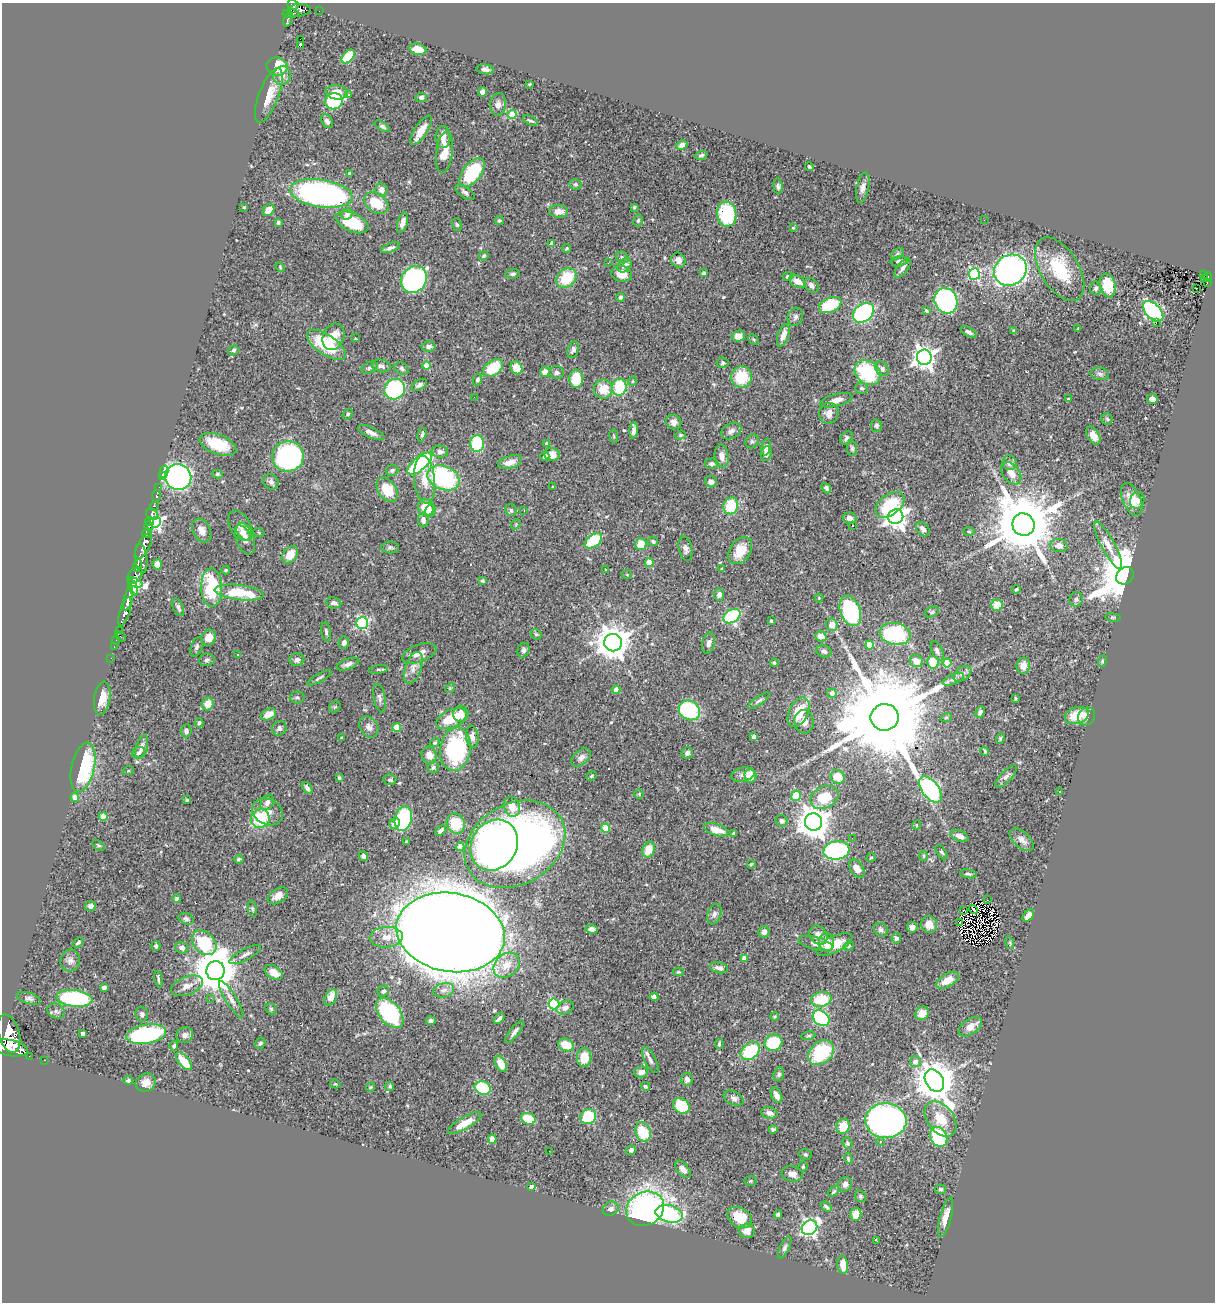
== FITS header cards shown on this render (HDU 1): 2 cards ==
NAXIS1  =                 1213
NAXIS2  =                 1300

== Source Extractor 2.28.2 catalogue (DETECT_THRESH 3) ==
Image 1213 x 1300 px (HDU 1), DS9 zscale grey, 1 PNG px = 1 image px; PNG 1217 x 1304 px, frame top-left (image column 1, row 1300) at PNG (2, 3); each listed source drawn as its Kron ellipse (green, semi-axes under 4 px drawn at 4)
Background 0.742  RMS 0.032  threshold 0.096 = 3 sigma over >= 5 px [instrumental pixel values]
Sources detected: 529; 2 with non-positive FLUX_AUTO (blend fragments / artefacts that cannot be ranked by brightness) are neither listed nor drawn; of the other 527, the 500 brightest by FLUX_AUTO listed and drawn (27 fainter detections omitted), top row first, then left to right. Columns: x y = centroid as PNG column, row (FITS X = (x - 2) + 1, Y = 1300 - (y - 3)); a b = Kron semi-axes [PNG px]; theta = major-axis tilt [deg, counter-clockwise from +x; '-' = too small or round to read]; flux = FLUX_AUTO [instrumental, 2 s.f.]
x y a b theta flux
293 5 6 4 -18 460
299 10 12 6 7 510
319 11 2 2 - 3.6
291 14 8 3 0 200
288 19 8 3 72 120
300 39 2 2 - 560
300 46 3 3 - 16
418 49 8 5 -11 21
348 57 8 5 46 74
277 67 10 9 - 61
485 69 9 5 -7 8
282 76 9 8 - 14
529 84 3 2 - 2.4
337 92 11 7 -7 24
483 92 5 4 - 12
349 94 3 3 - 2.2
269 95 29 10 69 37
421 97 6 4 9 7.2
334 101 9 8 - 180
498 104 11 8 85 12
512 115 4 4 - 77
327 121 7 5 -58 7.8
530 121 8 3 -25 4
382 126 8 4 -30 4.6
421 130 17 6 57 27
443 137 11 7 -89 19
682 145 5 4 - 8.5
444 152 21 8 83 45
701 155 6 4 19 4.2
809 167 4 3 - 3.6
349 173 4 3 - 2.6
472 173 17 9 53 160
576 184 6 5 - 3.6
778 186 8 4 -84 4.8
863 188 15 6 78 11
381 189 6 6 - 11
465 192 11 5 -33 6.5
321 193 31 14 -9 620
376 203 13 9 -36 59
244 207 3 2 - 2.2
634 207 3 3 - 2.8
269 210 6 5 - 20
559 211 9 6 -5 18
347 214 6 5 - 8.4
727 214 12 10 -83 140
499 220 4 4 - 3.6
984 220 2 2 - 3.2
638 221 6 4 75 3.4
278 222 4 3 - 3.5
352 222 17 9 -23 100
403 222 10 5 73 15
457 225 6 5 - 3.3
793 228 3 3 - 1.8
552 243 4 3 - 7.3
390 248 10 4 20 7.4
567 248 4 3 - 2.7
897 254 7 4 37 3.6
484 256 5 4 - 3.1
622 257 6 5 - 4.9
678 260 8 7 - 12
899 261 8 5 8 6.6
608 263 3 2 - 3.5
624 265 8 6 44 12
280 267 5 3 - 2
903 268 11 5 54 8.3
1060 269 35 19 -59 95
1010 270 17 15 34 720
704 273 4 3 - 7.2
513 274 7 4 7 5.2
622 274 10 8 -11 27
974 274 6 5 - 260
1203 274 3 2 - 9.3
788 277 5 4 - 6.2
1208 277 5 3 - 29
566 278 11 8 44 74
1205 278 3 2 - 6.6
414 280 14 12 55 500
797 281 9 5 -27 18
1207 282 3 2 - 2.3
811 285 8 6 -43 9.7
1108 285 12 8 -78 66
1096 288 7 5 -80 5.4
1196 288 3 2 - 3.7
620 297 4 4 - 4.3
946 301 13 11 -62 430
830 305 12 7 24 84
926 311 4 2 - 2.6
1153 311 12 7 -45 330
863 313 12 8 38 300
795 317 9 7 67 6.9
1156 322 3 2 - 3.6
1078 328 3 2 - 1.9
1013 331 3 2 - 2
969 332 9 4 -29 6.4
783 335 11 5 73 19
738 336 7 5 25 19
333 337 13 10 68 34
355 337 3 2 - 3.7
753 339 6 3 -45 2.5
326 345 22 10 -34 110
429 346 7 5 8 6.7
234 350 5 4 - 4
573 350 8 5 69 7
924 357 7 7 - 1500
722 363 6 5 - 3.7
381 366 10 6 -11 7.6
427 366 4 4 - 44
370 368 8 5 25 5.6
493 368 11 7 35 84
516 368 7 5 -61 37
402 369 7 5 -35 4.9
882 369 8 5 -48 6.8
545 372 5 4 - 19
868 372 14 11 -39 150
557 373 7 6 - 5.7
1100 374 9 6 -10 7.2
741 377 10 10 - 76
576 379 9 7 88 73
477 380 6 4 63 4.4
633 381 5 3 - 2.1
419 385 8 5 31 6.7
619 387 8 7 - 100
862 388 6 6 - 4.9
395 389 10 10 - 210
603 389 9 9 - 45
474 397 2 2 - 1.9
1068 399 3 3 - 2.1
1152 399 5 5 - 14
836 400 17 6 14 21
829 413 10 9 - 15
348 414 6 4 50 4
1107 419 6 5 - 3.4
674 422 8 7 - 10
876 426 6 5 - 4.7
634 430 8 4 85 9
731 431 11 7 28 9.9
371 433 14 5 -24 12
422 435 7 4 75 4.8
680 435 5 4 - 2.9
614 436 7 3 -82 2.4
1093 436 10 6 -59 19
847 438 7 5 50 5.7
752 441 7 6 - 5
477 443 8 6 88 130
547 443 4 3 - 4.4
218 444 19 9 -21 67
766 447 8 4 79 7.5
852 448 8 5 -83 4.5
440 452 8 6 -5 8.9
552 454 8 6 -6 22
766 454 7 5 78 8.3
288 456 15 15 - 410
545 456 5 3 - 4.6
722 456 11 7 -84 14
510 462 12 6 17 19
1009 463 7 7 - 13
420 464 15 6 41 190
711 464 7 5 1 6
392 470 6 5 - 4.8
164 472 6 4 73 23
1011 473 13 8 -53 21
217 474 5 4 - 3.6
162 476 3 2 - 11
178 477 13 13 - 730
443 478 16 12 -23 270
425 480 24 10 -84 36
271 482 8 7 - 7.9
711 482 6 5 - 11
159 487 2 2 - 11
553 487 3 3 - 2.3
826 488 6 4 -51 6.8
387 490 13 8 -56 57
156 496 6 3 85 81
1132 500 17 9 -66 32
1137 500 8 7 - 14
890 505 16 10 37 110
154 506 5 3 - 210
731 506 8 7 - 73
426 507 8 8 - 43
511 510 6 5 - 4.2
430 511 6 5 - 8.5
524 511 3 2 - 3.5
152 514 6 5 - 300
896 517 7 7 - 1600
850 518 7 5 -11 9.1
423 520 7 5 -82 9.5
150 522 4 3 - 500
155 522 5 5 - 490
516 524 6 4 48 2.7
853 525 3 2 - 2.1
1023 525 11 11 - 20000
149 526 5 4 - 930
240 526 16 10 -61 14
923 529 8 5 -49 11
202 530 12 9 -61 17
969 532 5 3 - 2.5
147 533 5 4 - 610
243 533 10 5 -45 9.2
259 533 5 3 - 2.2
245 539 16 9 -71 21
593 541 10 6 38 100
653 542 5 4 - 3.7
641 544 6 5 - 40
1059 545 8 6 -6 16
1108 545 27 6 -62 24
144 546 14 6 62 2700
390 547 9 6 0 5.1
685 549 12 6 -78 9.6
740 551 15 10 54 43
290 555 10 6 54 27
141 558 15 6 -83 870
649 562 4 4 - 50
157 564 5 5 - 15
137 565 6 3 72 350
722 569 4 3 - 2.6
226 570 4 3 - 2.7
606 570 3 2 - 1.8
627 575 5 3 - 1.8
135 576 9 6 48 660
1125 576 9 7 44 13000
482 581 4 3 - 3.4
135 583 8 4 -23 660
133 588 8 4 -71 560
212 588 19 10 -88 140
1016 589 4 3 - 2.9
239 593 24 7 -7 91
719 594 6 5 - 8.8
819 598 4 4 - 1.8
128 599 12 4 76 1500
1076 599 7 6 - 6.4
334 603 7 5 -8 7.7
997 605 6 5 - 42
178 607 9 5 -65 6.1
850 611 16 10 -69 210
125 612 15 5 72 1300
932 612 8 5 23 3.7
732 616 9 6 29 230
1113 617 8 4 -8 2.7
771 621 3 3 - 3
362 623 6 6 - 280
832 625 6 6 - 16
120 630 3 2 - 23
326 632 10 4 -82 5.4
536 634 6 4 -42 2.8
895 634 15 11 -10 190
120 636 6 2 -45 74
821 636 5 5 - 22
209 638 8 7 - 19
116 640 4 2 - 16
344 642 6 5 - 7.6
613 643 9 8 - 4600
709 643 11 6 77 11
870 645 4 4 - 42
114 646 4 3 - 20
197 647 10 5 69 5.7
523 650 7 5 67 5.8
824 651 8 6 -23 5.8
937 651 10 5 -66 6
419 653 18 8 19 19
237 655 3 3 - 5
111 658 2 2 - 9.5
207 660 8 6 8 5.4
297 660 7 6 - 7.9
916 661 7 6 - 16
1102 661 6 3 71 3.3
933 662 6 6 - 39
774 663 4 4 - 4
947 663 4 4 - 59
348 664 12 5 19 8.6
1023 666 8 6 82 18
413 668 17 8 70 16
378 669 10 3 9 3.8
962 674 10 6 37 7.5
319 678 14 3 29 4.6
953 679 11 5 23 7
450 688 5 4 - 2.8
616 690 4 4 - 25
832 693 5 4 - 10
297 697 7 6 - 5
102 698 17 8 82 24
379 698 14 5 -80 8.3
1016 698 3 3 - 2.6
759 701 13 4 35 6.1
208 704 6 5 - 31
335 707 6 5 - 2.9
689 710 11 9 -32 170
799 712 16 9 63 52
980 712 6 4 68 5
268 714 8 5 26 24
461 714 8 7 - 23
1077 716 12 8 18 47
1087 716 9 8 - 13
885 717 14 13 - 64000
946 718 5 3 - 2.2
451 719 16 9 24 54
804 722 12 9 -82 16
199 723 4 4 - 4.6
369 727 11 8 -53 11
397 727 4 4 - 62
279 728 8 6 54 7.1
186 731 7 5 85 7.9
472 737 11 6 -84 12
754 737 4 4 - 14
342 738 3 3 - 2.7
1000 738 5 4 - 2.8
435 743 5 4 - 3.2
141 747 12 6 72 13
455 749 22 15 82 250
985 751 4 3 - 2.7
139 753 6 5 - 4.6
687 753 6 5 - 6.6
429 755 9 7 -71 19
581 757 11 7 39 9.5
83 767 25 11 77 190
433 767 6 5 - 3.9
128 771 5 3 - 2.5
743 775 11 7 13 11
592 776 5 4 - 3.3
750 776 7 6 - 35
1006 776 14 5 45 8.7
838 777 7 6 - 33
339 778 4 3 - 3.2
390 780 6 5 - 3.9
307 788 7 4 -52 6
930 789 15 8 -52 410
1060 791 3 3 - 3.9
639 794 5 5 - 2.5
796 796 5 4 - 79
75 797 4 4 - 18
824 797 15 11 25 62
187 800 4 4 - 2.3
267 803 8 6 61 10
512 807 10 8 -75 28
268 812 16 12 -28 25
103 816 4 4 - 42
260 819 9 9 - 110
403 819 12 8 75 180
782 821 6 5 - 7.1
813 822 9 8 - 3900
395 823 5 5 - 16
456 823 10 8 -65 71
917 825 5 3 - 2.6
606 828 4 4 - 71
440 830 6 4 42 6.8
716 830 12 6 -19 29
734 833 4 3 - 3.1
959 836 9 5 -22 12
852 838 2 2 - 3.2
1022 840 14 8 -43 15
407 842 3 3 - 3.7
515 844 53 40 29 1700
98 845 7 3 -35 2.6
494 845 26 22 58 610
460 847 4 4 - 29
648 850 8 6 66 35
836 850 13 9 8 400
941 852 8 4 -54 3.8
363 856 5 4 - 5.4
923 856 5 4 - 3
871 858 5 4 - 2.4
239 859 5 4 - 4.4
751 864 4 3 - 2.7
857 868 10 6 -56 18
968 874 8 4 -10 3.9
278 896 11 7 33 17
177 899 4 4 - 9.6
987 900 3 2 - 5.2
90 906 5 5 - 6.6
252 909 8 4 -79 3.5
973 909 5 2 - 3.6
963 910 3 2 - 5.1
714 914 10 6 70 9
1028 915 7 4 49 14
186 919 8 5 -21 5.2
959 923 3 2 - 1.9
929 924 8 8 - 24
912 927 5 5 - 13
592 929 6 4 -8 8.8
881 930 7 6 - 6.4
451 932 54 39 -10 12000
764 932 6 5 - 7.4
818 935 10 8 -52 13
386 937 16 10 4 24
896 938 5 4 - 5.6
78 942 6 3 38 4
827 942 9 7 -82 24
204 943 14 10 -45 140
816 943 18 6 -14 17
1010 943 6 4 -73 3
834 944 19 8 26 42
156 946 5 4 - 5.6
848 946 5 4 - 3.2
182 948 7 5 -17 9.7
245 954 18 5 28 11
744 959 4 4 - 23
70 961 11 10 - 11
506 965 14 11 41 33
719 968 9 5 -12 8.8
215 971 9 9 - 8500
274 972 10 6 -33 23
678 972 5 4 - 2.5
158 979 8 3 -79 4
947 980 12 6 31 29
187 986 17 9 21 18
104 987 4 4 - 7.1
444 990 11 7 13 11
383 991 6 5 - 5.9
331 997 9 5 62 28
654 997 4 4 - 8.6
29 998 12 5 -17 7.2
74 998 18 8 -6 260
211 998 2 2 - 27
231 999 21 5 -58 13
821 999 10 7 11 70
554 1004 5 5 - 210
565 1007 9 6 25 9
271 1009 6 5 - 3.2
56 1011 9 7 -27 7.4
390 1013 17 10 -51 230
922 1013 7 6 - 24
142 1014 7 6 - 5.4
774 1016 4 3 - 2.4
499 1018 6 3 45 6.4
821 1018 9 7 -39 200
431 1021 5 4 - 5.2
970 1027 13 7 35 22
515 1032 14 4 53 8.2
82 1033 4 3 - 6.7
9 1034 19 10 -74 4800
146 1034 20 9 9 330
185 1035 8 8 - 8.8
808 1036 7 4 13 3.2
260 1043 6 5 - 3.6
774 1043 9 8 - 99
719 1044 5 3 - 3.4
566 1045 8 6 -23 38
174 1046 5 4 - 4.8
9 1048 19 8 -11 4200
750 1051 10 7 38 110
821 1053 14 10 42 140
29 1056 2 2 - 9.9
584 1057 9 7 84 40
45 1060 3 2 - 14
650 1060 14 5 -63 9.9
184 1061 11 5 -49 45
915 1062 5 5 - 14
501 1064 9 5 -62 26
641 1072 7 5 3 12
779 1074 7 5 71 4.6
687 1079 7 6 - 9.2
128 1080 5 4 - 3.7
934 1081 12 9 -59 6600
146 1083 10 9 - 18
335 1084 5 4 - 2.5
390 1086 4 4 - 3.9
645 1086 4 4 - 3.2
370 1087 4 3 - 2.7
483 1088 8 6 -22 110
777 1095 8 5 -64 14
734 1098 10 6 -25 8.3
681 1106 9 7 -34 75
769 1113 8 5 -13 10
588 1117 8 7 - 82
528 1119 7 5 -22 66
941 1119 20 13 -52 54
886 1121 21 17 -2 810
464 1123 19 6 30 30
843 1126 8 6 66 38
773 1129 4 3 - 4.4
643 1132 10 7 -70 83
939 1137 10 8 -62 180
492 1139 4 4 - 22
880 1142 4 4 - 4.9
847 1143 6 5 - 3
631 1150 5 4 - 7
549 1151 2 2 - 1.9
805 1154 7 5 -18 3
848 1159 5 3 - 3.1
803 1167 5 4 - 2.7
683 1169 10 5 -50 12
792 1174 11 7 -10 14
750 1181 6 5 - 2.9
845 1184 7 6 - 9.1
531 1186 4 3 - 8.5
940 1189 5 4 - 4
834 1192 7 4 38 2.8
860 1196 6 5 - 4
826 1207 6 4 -41 4.5
611 1209 8 6 34 8.7
645 1209 19 16 27 640
669 1214 14 8 -14 300
778 1214 4 4 - 6.1
856 1214 6 5 - 21
739 1217 13 9 -30 53
946 1217 20 6 76 21
809 1228 8 7 - 550
747 1231 8 7 - 17
877 1241 3 2 - 28
785 1247 12 4 64 6
843 1265 9 5 -84 28
At the frame edge (FLAGS 8, measured only in part): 2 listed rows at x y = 293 5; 9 1048
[27 fainter detections neither listed nor drawn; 2 non-positive-flux detections neither listed nor drawn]